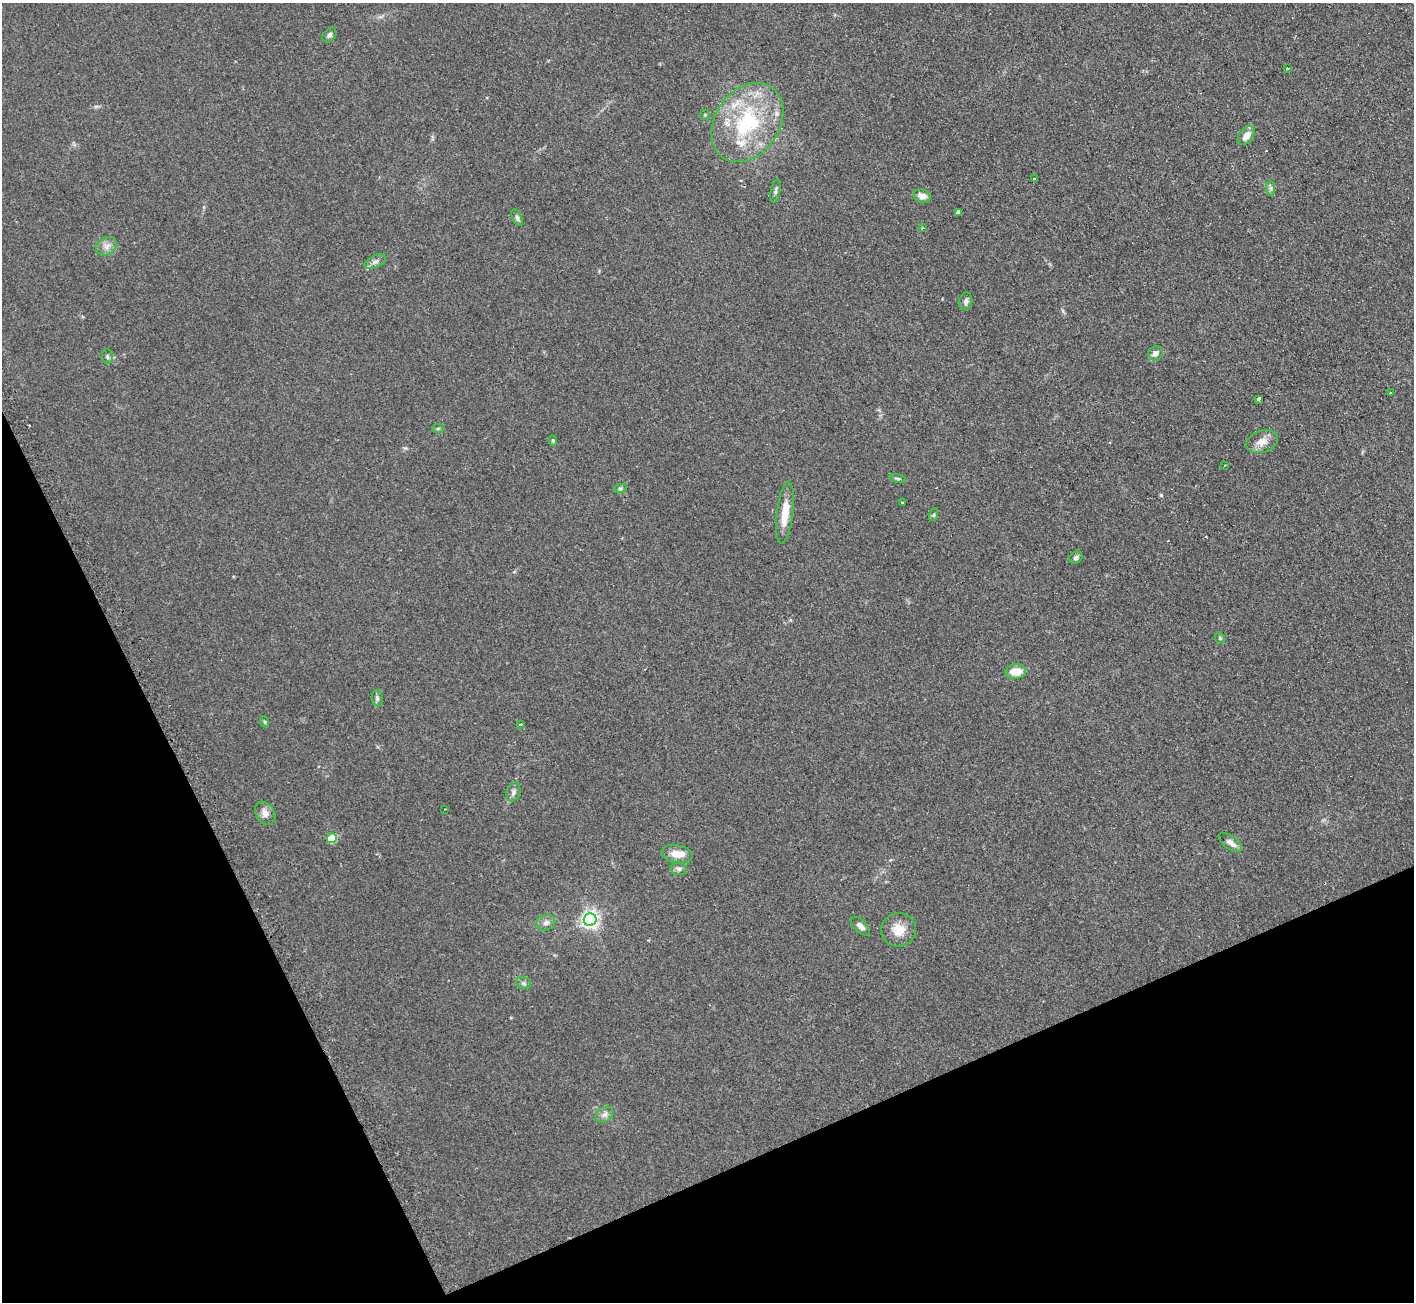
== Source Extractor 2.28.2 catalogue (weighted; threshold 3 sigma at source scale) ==
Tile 14 of 4 x 4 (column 2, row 4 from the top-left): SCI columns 1420-2831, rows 155-1454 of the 5674 x 5646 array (HDU 1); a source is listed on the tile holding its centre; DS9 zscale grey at full resolution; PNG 1416 x 1304 px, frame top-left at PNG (2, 3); each listed source drawn as its Kron ellipse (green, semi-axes under 4 px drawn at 4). Shown black and unused: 23% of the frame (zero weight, under 2 of 3 exposures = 2% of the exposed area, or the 3 px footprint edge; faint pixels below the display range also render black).
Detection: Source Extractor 2.28.2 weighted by HDU 2 'WHT'; one run over the whole footprint, this tile lists its part. Background 0.123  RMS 0.012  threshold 0.0526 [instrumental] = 3 sigma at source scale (4.5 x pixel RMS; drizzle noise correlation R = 1.50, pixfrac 1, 0.05/0.05 arcsec/px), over >= 5 px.
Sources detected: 56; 4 cosmic-ray / hot-pixel residue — neither listed nor drawn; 5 inside a brighter listed object's ellipse — not listed separately; the other 47 listed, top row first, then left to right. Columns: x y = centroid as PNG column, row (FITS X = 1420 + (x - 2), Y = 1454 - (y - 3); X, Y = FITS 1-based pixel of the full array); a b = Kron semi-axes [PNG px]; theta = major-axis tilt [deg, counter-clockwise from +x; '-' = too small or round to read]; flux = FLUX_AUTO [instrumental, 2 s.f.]
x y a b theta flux
329 35 8 6 49 3.2
1287 69 3 3 - 5.6
705 115 5 4 - 1.7
747 123 43 32 55 110
1246 136 11 7 49 11
1035 179 3 3 - 21
1271 188 7 4 -89 2.4
775 191 12 5 80 3.1
922 196 9 6 -18 8
958 212 4 3 - 39
517 218 9 4 -65 2.6
922 228 3 3 - 1.7
107 246 11 8 34 6.7
375 261 11 6 27 4.8
966 301 9 6 78 3.8
1155 353 8 7 - 6.6
107 357 7 5 -89 2.3
1390 393 3 3 - 2
1259 399 4 3 - 35
438 429 6 4 3 1.7
553 440 5 4 - 1.9
1262 442 16 11 19 12
1225 465 3 3 - 6.1
897 479 8 4 -14 1.9
620 489 7 4 19 1.9
903 502 3 3 - 3.6
785 513 31 8 83 23
934 514 7 3 71 1.4
1076 558 7 6 - 3.1
1220 638 6 4 -47 1.7
1016 671 10 7 6 19
377 698 8 5 -81 2.8
265 722 6 3 -71 1.4
520 724 4 2 - 2.4
513 792 10 7 72 4.1
445 809 2 2 - 0.79
265 813 12 9 -58 7.6
332 838 5 5 - 43
1230 842 13 6 -36 6.8
677 854 16 9 -12 14
679 869 8 6 -14 3
590 920 6 6 - 440
546 923 9 7 19 5
860 926 12 6 -44 5.2
898 930 17 16 - 18
524 983 7 5 -21 2.6
604 1115 10 7 31 5.3
Unlisted compact peaks at least as high as the median listed source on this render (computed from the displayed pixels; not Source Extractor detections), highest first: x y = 1161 495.